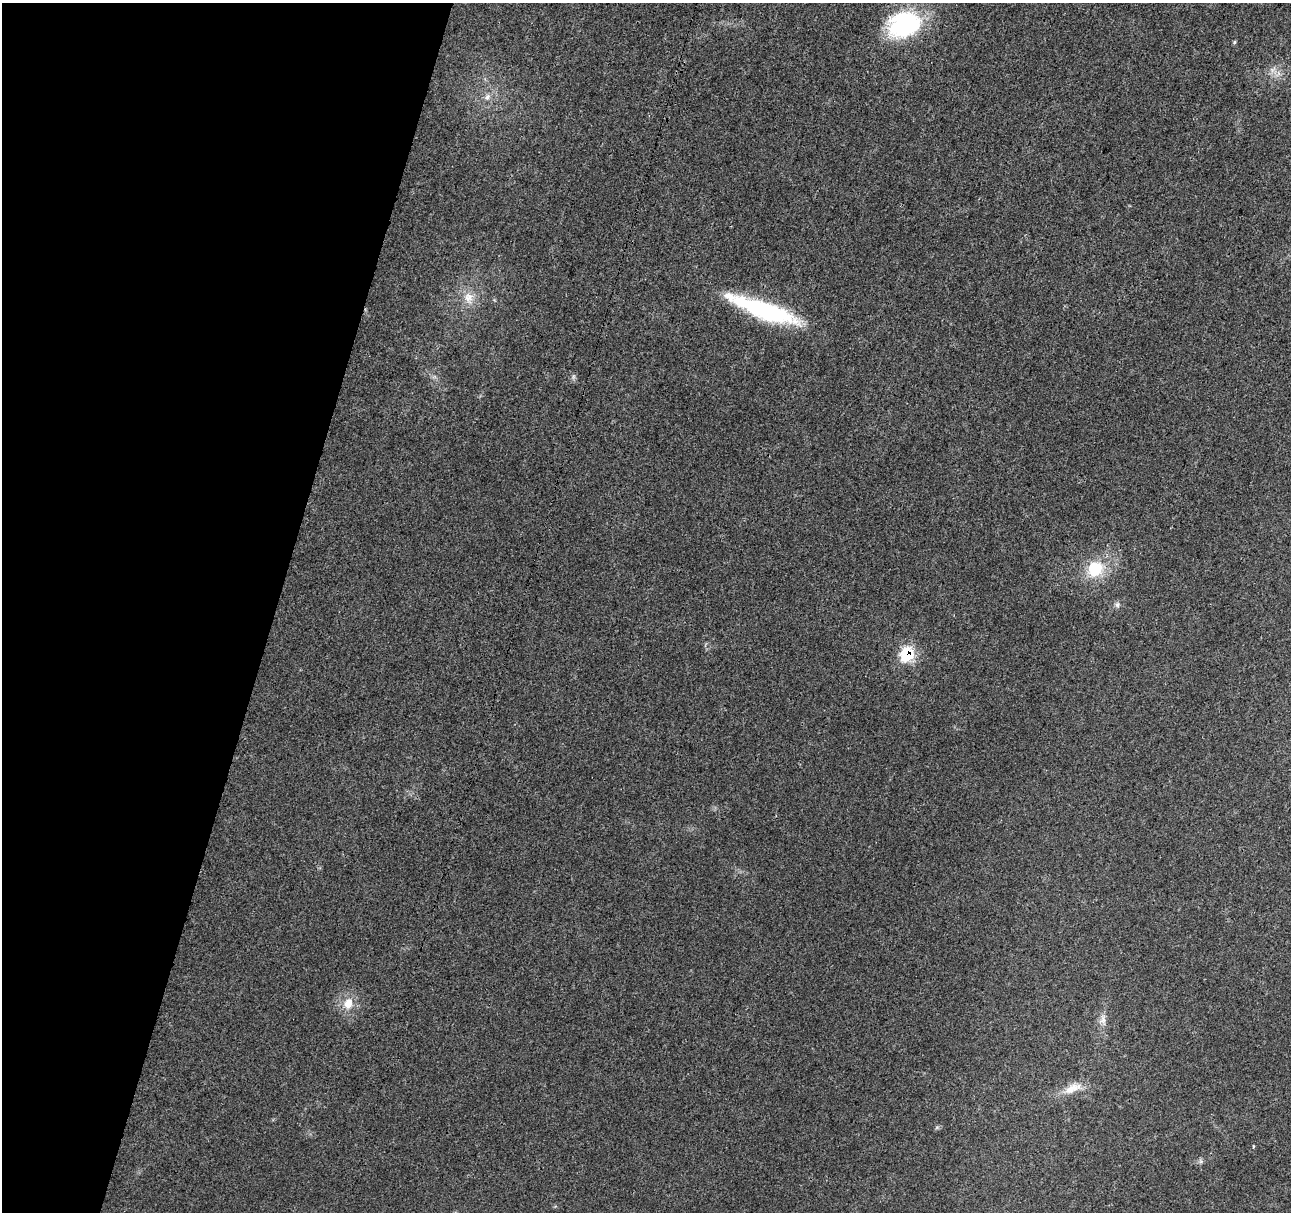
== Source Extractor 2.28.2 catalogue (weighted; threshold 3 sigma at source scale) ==
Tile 9 of 4 x 4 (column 1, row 3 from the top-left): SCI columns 17-1305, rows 1443-2652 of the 5178 x 5357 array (HDU 1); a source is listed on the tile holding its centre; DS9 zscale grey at full resolution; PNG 1293 x 1214 px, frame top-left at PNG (2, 3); no overlay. Shown black and unused: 21% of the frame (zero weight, under 3 of 4 exposures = <1% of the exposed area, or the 3 px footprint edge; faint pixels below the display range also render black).
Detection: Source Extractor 2.28.2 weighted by HDU 2 'WHT'; one run over the whole footprint, this tile lists its part. Background 0.0265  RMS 0.0036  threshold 0.0164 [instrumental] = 3 sigma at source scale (4.5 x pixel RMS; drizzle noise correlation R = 1.50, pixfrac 1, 0.0396/0.0396 arcsec/px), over >= 5 px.
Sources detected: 12; all 12 listed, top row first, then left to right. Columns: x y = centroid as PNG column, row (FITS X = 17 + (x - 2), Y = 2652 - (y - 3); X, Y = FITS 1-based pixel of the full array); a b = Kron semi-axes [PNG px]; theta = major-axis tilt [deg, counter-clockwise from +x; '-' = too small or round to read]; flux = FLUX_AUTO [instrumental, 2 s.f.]
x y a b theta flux
904 24 34 25 19 44
1234 42 6 4 88 0.43
487 97 9 7 63 1.5
468 298 16 12 -87 4.7
763 310 80 17 -20 44
1095 569 21 19 42 13
1117 604 8 6 89 0.94
907 654 8 8 - 35
348 1003 15 12 67 5.1
1103 1019 13 8 88 2.2
1072 1088 27 10 24 5.7
1253 1146 5 3 - 0.31
Overlapping masked pixels (flux is a lower limit): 1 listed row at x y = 907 654
Unlisted compact peaks at least as high as the median listed source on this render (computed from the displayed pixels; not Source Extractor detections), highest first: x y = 937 1127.